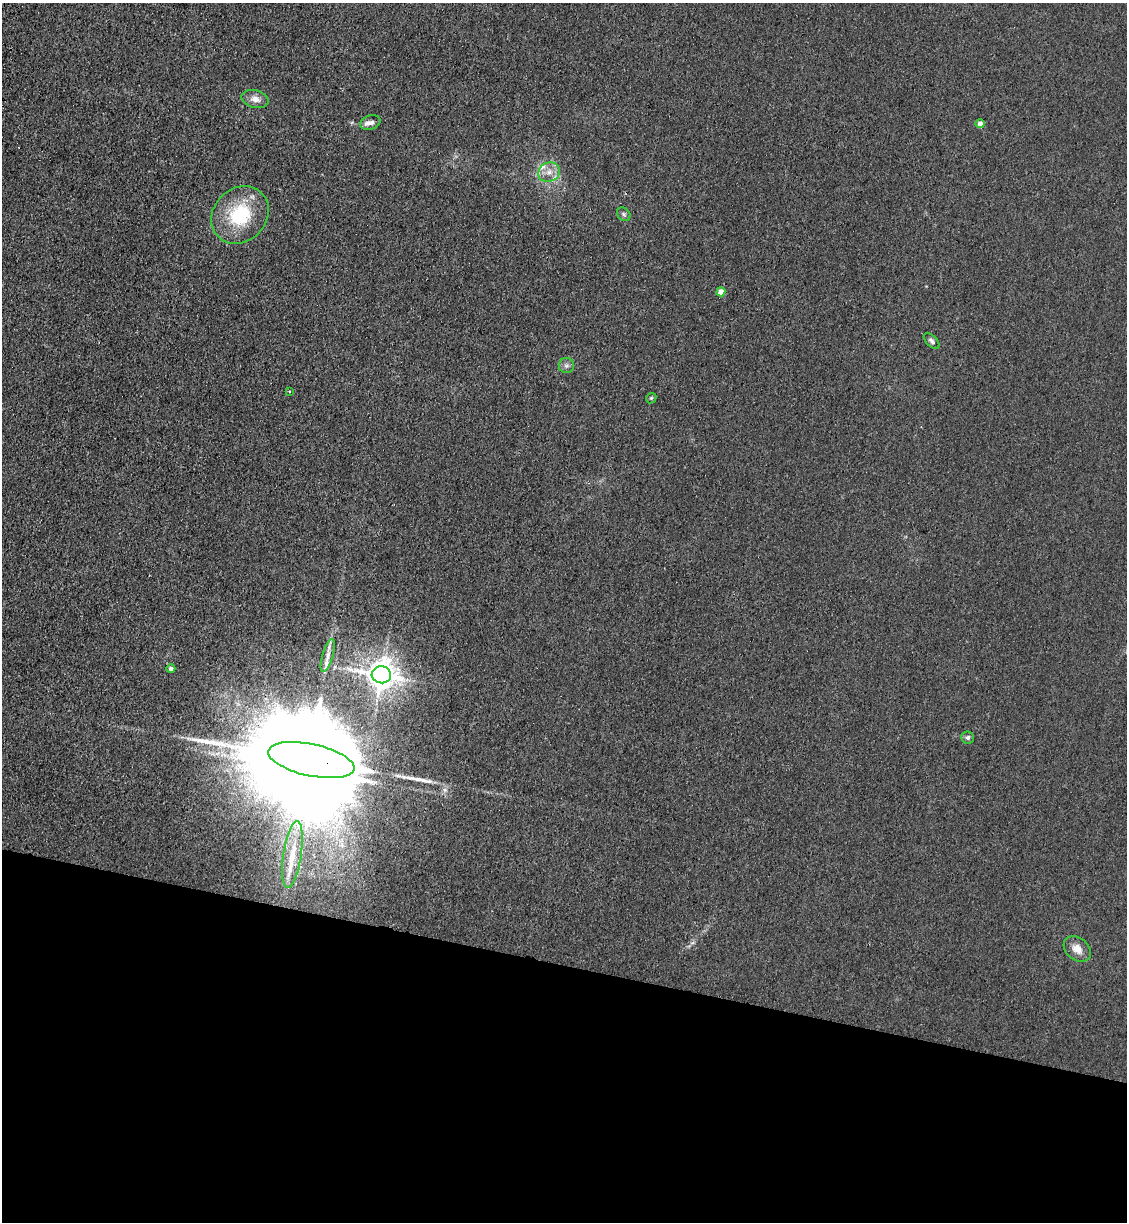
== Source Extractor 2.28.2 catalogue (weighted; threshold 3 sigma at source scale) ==
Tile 15 of 4 x 4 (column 3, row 4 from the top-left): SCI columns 2485-3609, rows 25-1244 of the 5085 x 4929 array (HDU 1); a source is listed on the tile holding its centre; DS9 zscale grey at full resolution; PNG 1129 x 1224 px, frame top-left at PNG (2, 3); each listed source drawn as its Kron ellipse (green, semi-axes under 4 px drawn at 4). Shown black and unused: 21% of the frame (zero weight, under 3 of 4 exposures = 6% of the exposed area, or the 3 px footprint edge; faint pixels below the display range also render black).
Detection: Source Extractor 2.28.2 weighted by HDU 2 'WHT'; one run over the whole footprint, this tile lists its part. Background 0.0311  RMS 0.0056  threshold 0.0251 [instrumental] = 3 sigma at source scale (4.5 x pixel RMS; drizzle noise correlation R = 1.50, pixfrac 1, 0.05/0.05 arcsec/px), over >= 5 px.
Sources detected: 25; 1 inside a brighter object's white glare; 3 long thin detections or spike segments (spike, bleed or trail) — neither listed nor drawn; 3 inside a brighter listed object's ellipse — not listed separately; the other 18 listed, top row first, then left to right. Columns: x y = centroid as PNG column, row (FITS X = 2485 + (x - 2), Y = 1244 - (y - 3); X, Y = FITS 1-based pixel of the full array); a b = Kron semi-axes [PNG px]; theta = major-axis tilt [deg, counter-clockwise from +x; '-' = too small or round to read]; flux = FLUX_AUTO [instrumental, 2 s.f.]
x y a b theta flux
255 99 14 8 -14 4.1
370 123 10 7 18 2.7
980 123 4 4 - 4
549 172 11 9 27 4.8
624 214 7 6 - 1.3
240 215 31 26 45 35
721 292 4 4 - 7.1
932 341 9 5 -45 1.6
566 366 7 7 - 1.8
289 391 3 3 - 0.6
651 398 6 4 44 0.79
328 656 17 5 73 3.6
171 669 4 4 - 2
381 675 9 8 - 810
967 737 6 6 - 1.7
311 760 44 16 -12 28000
292 854 34 9 82 12
1077 949 15 11 -41 5.9
Overlapping masked pixels (flux is a lower limit): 1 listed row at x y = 311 760